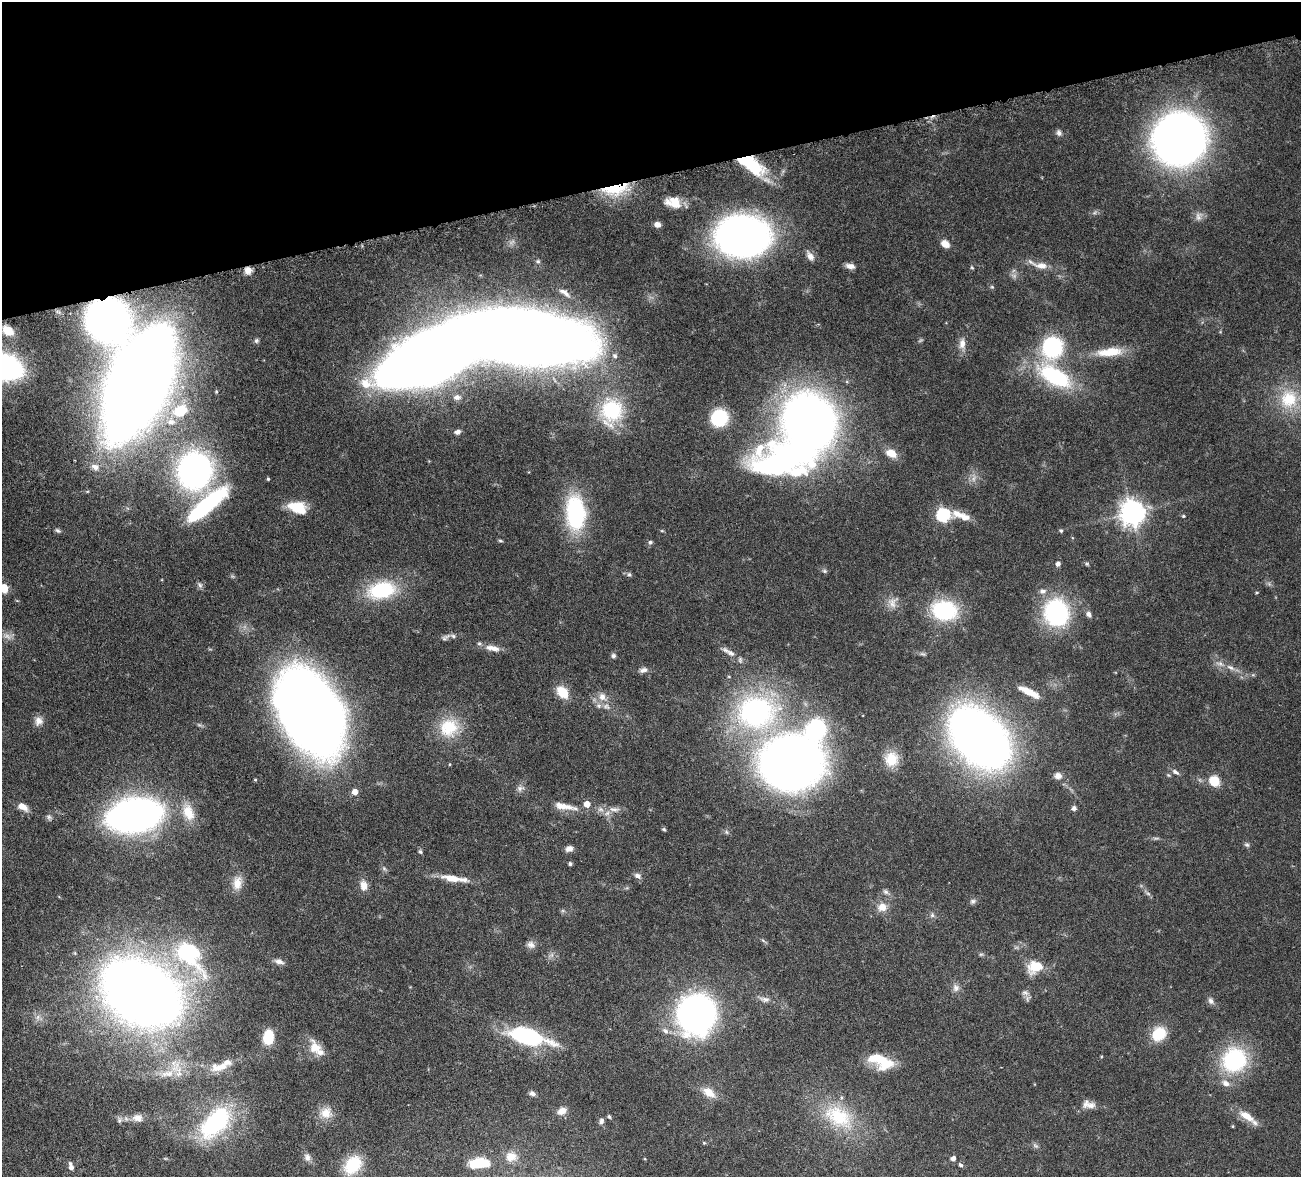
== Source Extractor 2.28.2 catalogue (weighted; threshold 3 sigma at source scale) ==
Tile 3 of 4 x 4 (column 3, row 1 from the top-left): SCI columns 2756-4054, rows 3858-5032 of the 5510 x 5250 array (HDU 1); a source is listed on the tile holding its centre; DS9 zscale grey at full resolution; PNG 1303 x 1179 px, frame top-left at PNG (2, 2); no overlay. Shown black and unused: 15% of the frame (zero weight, under 4 of 8 exposures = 8% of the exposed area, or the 3 px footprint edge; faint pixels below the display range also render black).
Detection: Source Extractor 2.28.2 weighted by HDU 2 'WHT'; one run over the whole footprint, this tile lists its part. Background 0.0863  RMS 0.0031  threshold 0.0127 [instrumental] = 3 sigma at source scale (4.09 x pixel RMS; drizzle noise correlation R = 1.36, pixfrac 0.8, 0.05/0.05 arcsec/px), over >= 5 px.
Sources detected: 165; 2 too faint to see at this stretch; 4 inside a brighter object's white glare — not listed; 12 inside a brighter listed object's ellipse — not listed separately; the other 147 listed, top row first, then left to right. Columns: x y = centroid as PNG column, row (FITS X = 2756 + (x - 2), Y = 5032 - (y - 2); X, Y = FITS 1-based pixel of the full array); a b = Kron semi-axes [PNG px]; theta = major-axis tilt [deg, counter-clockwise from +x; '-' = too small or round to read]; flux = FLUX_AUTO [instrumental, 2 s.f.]
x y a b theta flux
1059 133 9 6 -87 0.86
1179 139 31 31 - 250
755 169 25 19 -26 9.6
615 189 31 12 9 11
673 202 17 11 -14 4.4
657 225 6 6 - 1.4
743 236 35 29 -14 170
945 244 9 7 -36 2.4
810 256 14 8 -53 1.6
538 261 6 5 - 0.45
850 266 11 6 -12 1.5
1041 266 18 8 -8 2.8
972 268 5 3 - 0.27
248 270 9 8 - 1.6
992 287 5 4 - 0.35
564 293 19 6 -36 1.6
107 319 37 33 -52 130
8 331 12 8 -34 3.5
524 337 79 31 -7 810
256 341 7 5 76 0.57
962 344 15 9 84 2
1052 347 20 19 - 25
1110 352 34 11 6 7
615 356 7 6 - 0.76
2 366 29 16 -18 84
1054 376 46 21 -31 24
137 383 68 29 66 920
457 397 8 6 -2 1
1289 399 27 25 67 11
612 410 31 31 - 17
181 411 14 11 29 8.1
719 418 16 15 - 13
809 421 46 43 88 210
171 422 12 8 -5 2.1
457 432 6 5 - 0.98
891 453 10 7 -27 4.1
95 467 12 8 -28 1.5
195 471 32 29 85 81
268 479 4 4 - 0.32
207 505 52 13 40 34
297 507 17 10 -17 8.6
1132 512 8 8 - 270
575 513 37 21 -87 27
943 515 6 6 - 37
961 515 30 10 -20 4.2
1183 516 5 4 - 0.31
58 530 8 5 -30 0.54
662 531 5 3 - 0.27
1061 531 5 4 - 0.4
500 541 7 3 -9 0.36
650 542 6 6 - 0.52
1058 564 5 5 - 0.98
824 571 6 5 - 0.44
629 574 6 5 - 0.5
200 585 7 6 - 0.67
4 588 5 5 - 10
382 590 32 19 12 18
893 603 16 12 73 2.4
944 610 28 21 -7 20
1056 612 26 24 -74 32
1089 614 8 6 -64 0.89
445 637 14 5 36 0.89
493 648 21 7 -11 2.4
731 653 14 7 -30 1.8
613 656 6 6 - 0.61
1230 667 13 6 -29 1.6
643 670 11 6 16 1.1
562 692 16 11 -49 4.8
1029 692 25 7 -27 4.6
602 697 12 10 -58 2.3
310 712 59 36 -62 500
756 712 53 44 2 56
39 721 11 11 - 1.7
449 728 24 23 - 9.8
816 730 23 21 65 23
980 737 42 27 -49 330
891 759 18 17 - 5.1
792 763 38 32 17 330
450 764 4 3 - 0.21
1175 772 10 5 -33 0.89
1058 776 9 8 - 1.6
1214 781 9 8 - 6.4
520 788 10 7 15 1.1
355 792 5 5 - 1.9
587 804 5 5 - 2.6
563 806 31 8 -10 3.7
22 807 11 6 -28 2.2
1074 808 5 5 - 1
614 809 16 6 -8 1.8
188 812 24 14 -69 5.3
135 815 35 20 10 170
664 829 6 4 -22 0.37
727 832 6 4 -70 0.39
1247 845 8 5 -18 0.55
569 849 8 6 18 1.4
420 852 5 5 - 0.51
570 864 4 4 - 0.58
637 876 9 6 -23 1.1
452 878 25 8 -9 4.3
237 883 18 12 81 3.1
364 886 13 9 -82 2.2
886 892 8 6 -32 0.76
1148 894 7 4 -20 0.45
973 901 8 6 31 0.67
882 907 11 10 - 2.7
932 915 6 6 - 0.63
531 945 10 9 - 1.3
187 953 15 9 -46 63
981 954 6 4 18 0.37
279 961 12 6 -14 1.3
1035 967 19 13 22 6.2
956 988 11 8 -84 1.3
1025 992 11 7 -23 1.1
141 993 40 25 -31 790
765 999 11 7 -10 1.2
1211 1001 10 7 -51 1
696 1014 30 26 81 110
665 1031 9 6 -32 1.1
1159 1034 17 14 47 7
528 1036 28 11 -14 41
268 1037 14 10 81 7.5
315 1047 19 14 -67 4
883 1060 25 21 -56 7.8
1234 1060 29 26 49 25
219 1067 26 11 9 4.5
169 1074 14 9 4 3.2
709 1092 18 10 -35 3.4
532 1093 8 6 -22 0.91
1091 1105 13 9 1 2
562 1111 11 9 29 1.9
326 1113 15 13 13 3.4
838 1116 46 26 -30 17
1247 1116 24 9 -33 3.9
609 1117 6 4 -62 0.37
137 1118 13 9 -7 2
119 1121 7 5 89 0.59
601 1121 8 6 79 0.79
216 1122 45 24 49 29
1233 1126 3 3 - 0.26
1035 1146 8 4 -19 0.51
307 1157 10 8 -54 1.2
511 1157 14 12 1 2.8
953 1158 5 4 - 1.2
478 1163 16 9 14 8.7
353 1165 22 16 50 10
960 1165 7 5 -40 0.5
71 1167 8 4 -69 1.3
Overlapping masked pixels (flux is a lower limit): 3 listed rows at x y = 615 189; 248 270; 107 319
Isophote crosses this tile's border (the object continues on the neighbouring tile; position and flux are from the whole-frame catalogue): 2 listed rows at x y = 2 366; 4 588